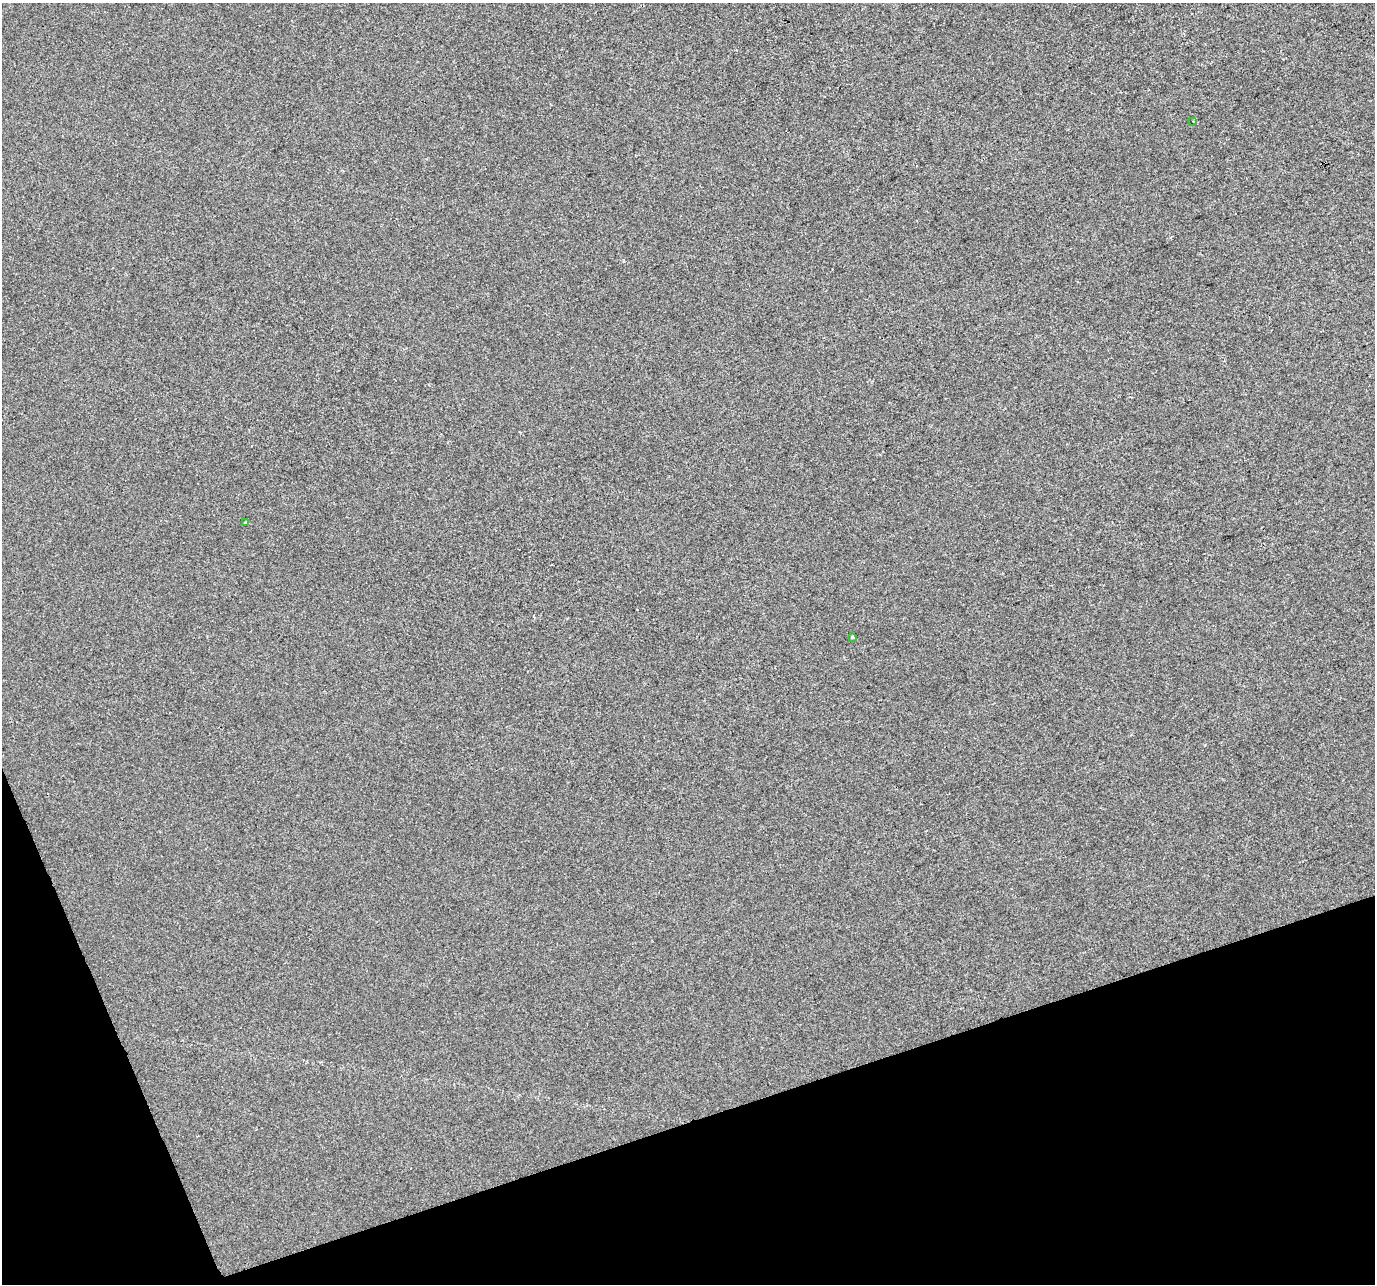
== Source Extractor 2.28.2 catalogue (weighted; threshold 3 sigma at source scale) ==
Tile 14 of 4 x 4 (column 2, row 4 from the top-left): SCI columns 1374-2746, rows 128-1409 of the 5491 x 5328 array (HDU 1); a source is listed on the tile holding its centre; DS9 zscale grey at full resolution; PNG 1377 x 1286 px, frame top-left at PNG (2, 3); each listed source drawn as its Kron ellipse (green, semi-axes under 4 px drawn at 4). Shown black and unused: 16% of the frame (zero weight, under 2 of 3 exposures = <1% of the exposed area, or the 3 px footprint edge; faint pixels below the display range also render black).
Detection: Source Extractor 2.28.2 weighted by HDU 2 'WHT'; one run over the whole footprint, this tile lists its part. Background -7.56e-05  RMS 0.0056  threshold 0.0252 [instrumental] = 3 sigma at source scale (4.5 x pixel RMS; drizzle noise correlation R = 1.50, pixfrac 1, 0.0396/0.0396 arcsec/px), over >= 5 px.
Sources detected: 3; all 3 listed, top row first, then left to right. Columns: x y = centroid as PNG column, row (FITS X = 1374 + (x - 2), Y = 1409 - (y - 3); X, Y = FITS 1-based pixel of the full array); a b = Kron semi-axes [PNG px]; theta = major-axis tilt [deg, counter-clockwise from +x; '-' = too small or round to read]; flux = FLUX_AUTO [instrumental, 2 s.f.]
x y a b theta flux
1193 121 3 2 - 0.5
246 523 3 3 - 2.3
852 637 3 3 - 1.5